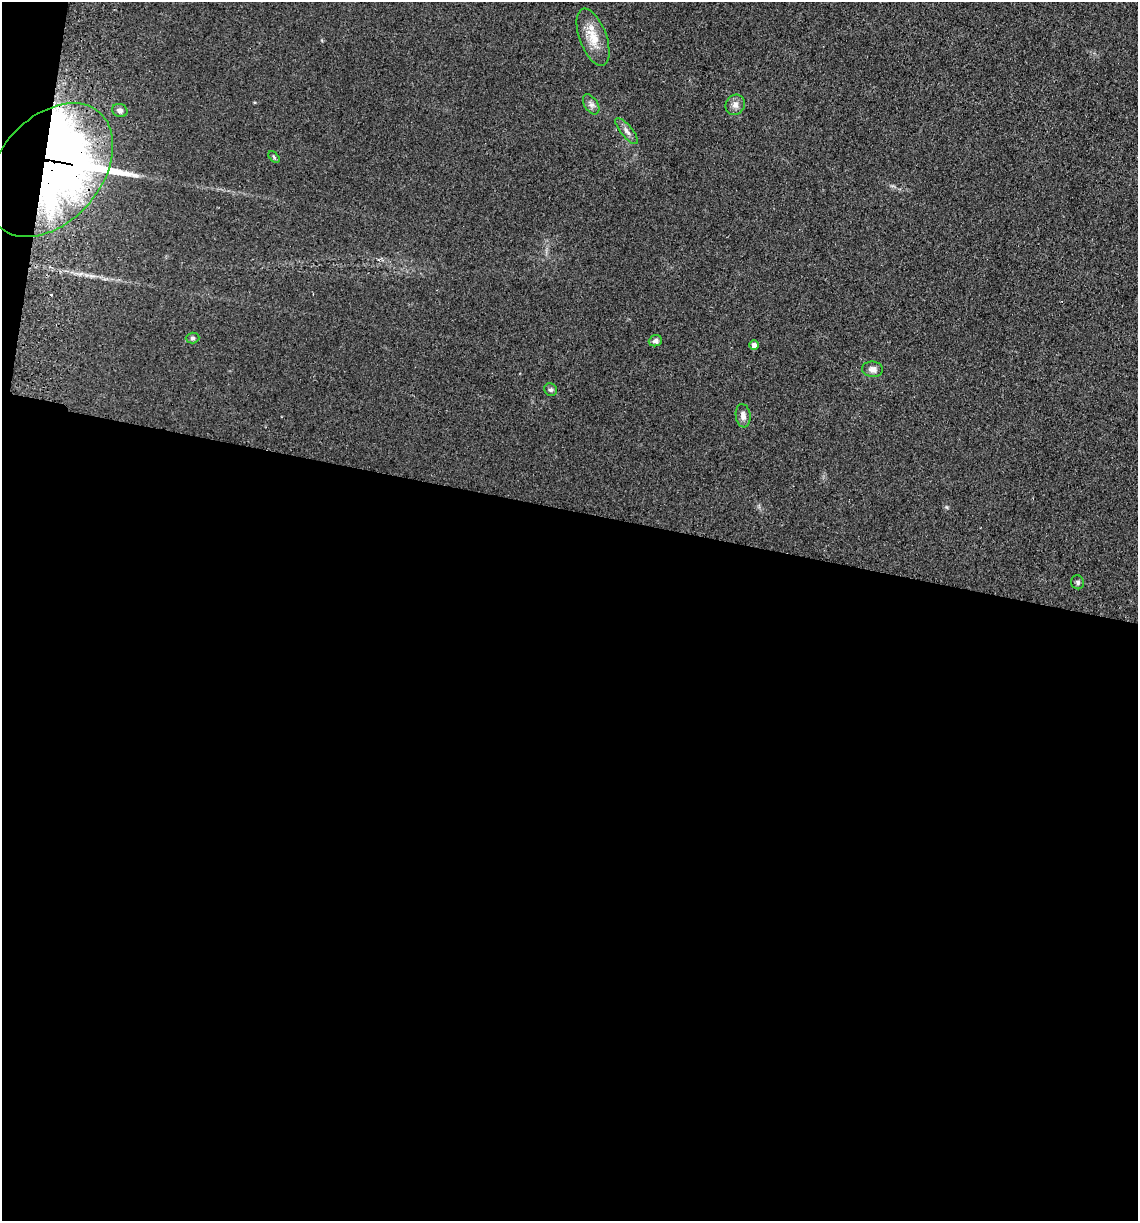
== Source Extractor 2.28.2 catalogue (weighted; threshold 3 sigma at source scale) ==
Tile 13 of 4 x 4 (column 1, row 4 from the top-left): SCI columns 175-1310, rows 13-1231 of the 5008 x 4901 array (HDU 1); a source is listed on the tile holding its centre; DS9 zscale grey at full resolution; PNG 1140 x 1223 px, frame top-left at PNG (2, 2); each listed source drawn as its Kron ellipse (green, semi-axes under 4 px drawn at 4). Shown black and unused: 59% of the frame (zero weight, under 2 of 3 exposures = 3% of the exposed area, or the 3 px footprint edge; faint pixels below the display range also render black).
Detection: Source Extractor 2.28.2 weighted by HDU 2 'WHT'; one run over the whole footprint, this tile lists its part. Background 0.111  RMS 0.01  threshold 0.0449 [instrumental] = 3 sigma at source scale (4.5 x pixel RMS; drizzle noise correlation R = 1.50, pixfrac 1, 0.05/0.05 arcsec/px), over >= 5 px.
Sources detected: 17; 2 inside a brighter object's white glare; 1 cosmic-ray / hot-pixel residue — neither listed nor drawn; the other 14 listed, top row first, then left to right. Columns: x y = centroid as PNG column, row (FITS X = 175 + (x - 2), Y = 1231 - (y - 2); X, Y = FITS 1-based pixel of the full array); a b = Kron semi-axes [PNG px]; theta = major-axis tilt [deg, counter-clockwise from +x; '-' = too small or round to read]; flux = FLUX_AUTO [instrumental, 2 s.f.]
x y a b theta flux
593 37 30 13 -70 20
591 104 11 6 -56 3.9
735 105 10 9 - 5.6
120 110 8 6 -23 3.6
627 131 16 5 -50 4.8
274 157 7 4 -47 1.4
50 170 76 51 50 810
192 338 7 5 1 2.2
655 341 6 5 - 2.9
754 345 4 4 - 5.9
872 369 10 8 -7 5.3
551 390 7 6 - 2.2
743 416 12 7 -83 5.1
1078 582 7 6 - 2.1
Overlapping masked pixels (flux is a lower limit): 1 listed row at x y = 50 170